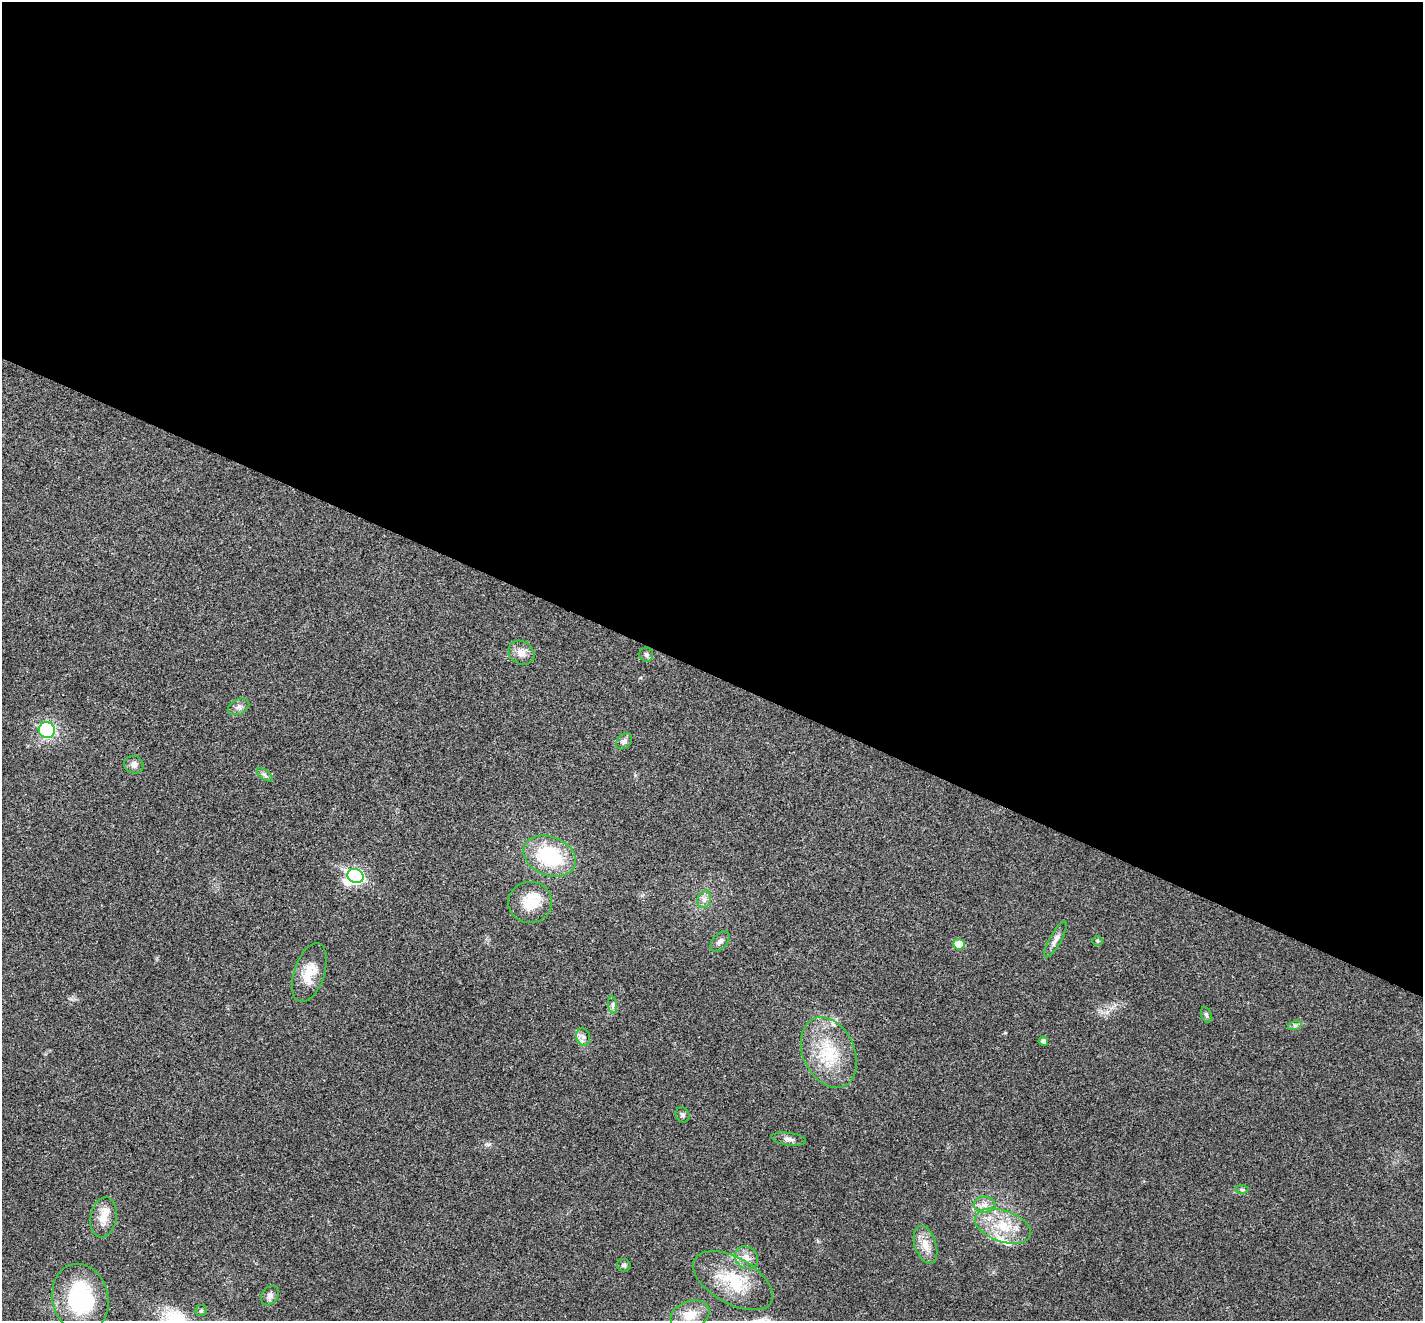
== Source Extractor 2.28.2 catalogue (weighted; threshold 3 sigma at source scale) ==
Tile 3 of 4 x 4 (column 3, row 1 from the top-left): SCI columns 2846-4266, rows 4103-5421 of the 5693 x 5703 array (HDU 1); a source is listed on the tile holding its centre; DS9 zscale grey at full resolution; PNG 1425 x 1323 px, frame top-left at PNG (2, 2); each listed source drawn as its Kron ellipse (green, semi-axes under 4 px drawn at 4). Shown black and unused: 51% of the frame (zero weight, under 3 of 4 exposures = <1% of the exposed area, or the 3 px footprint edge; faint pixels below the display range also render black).
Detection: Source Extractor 2.28.2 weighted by HDU 2 'WHT'; one run over the whole footprint, this tile lists its part. Background 0.0217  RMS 0.0043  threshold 0.0195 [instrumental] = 3 sigma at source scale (4.5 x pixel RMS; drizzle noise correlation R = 1.50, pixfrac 1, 0.05/0.05 arcsec/px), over >= 5 px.
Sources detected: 39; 1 inside a brighter object's white glare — neither listed nor drawn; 2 inside a brighter listed object's ellipse — not listed separately; the other 36 listed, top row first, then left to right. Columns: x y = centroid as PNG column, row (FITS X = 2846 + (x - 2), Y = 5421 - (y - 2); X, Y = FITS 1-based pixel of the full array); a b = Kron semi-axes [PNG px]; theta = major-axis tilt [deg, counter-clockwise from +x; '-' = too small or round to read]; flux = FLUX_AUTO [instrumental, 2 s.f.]
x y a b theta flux
521 653 14 11 -35 3.5
646 654 7 7 - 1.1
238 707 11 7 25 1.9
47 730 8 8 - 33
624 741 9 6 47 1.6
134 765 10 8 -22 2.3
265 775 9 4 -37 1.2
550 856 27 19 -22 30
355 876 8 6 -27 77
704 899 9 6 69 1.8
530 902 22 20 5 11
1056 939 20 6 61 2.2
720 941 12 7 49 1.7
1098 941 5 5 - 0.61
959 944 5 5 - 8.6
309 973 31 15 71 9.3
613 1005 9 4 -82 1.1
1206 1015 8 5 -68 1
1295 1025 7 4 18 0.82
583 1037 9 7 -74 1.7
1043 1041 5 4 - 1.3
829 1053 37 26 -66 23
682 1115 8 6 -60 1
789 1139 17 6 -8 2.2
1242 1190 6 4 -2 0.68
985 1205 11 8 -3 2.8
104 1217 20 13 80 6.3
1003 1226 29 15 -19 14
925 1245 20 10 -72 5.5
746 1258 12 10 -41 3.8
624 1265 7 6 - 0.91
733 1281 44 23 -29 22
270 1296 10 8 58 1.8
80 1298 35 28 -76 42
201 1311 6 5 - 0.78
690 1315 20 14 20 8.2